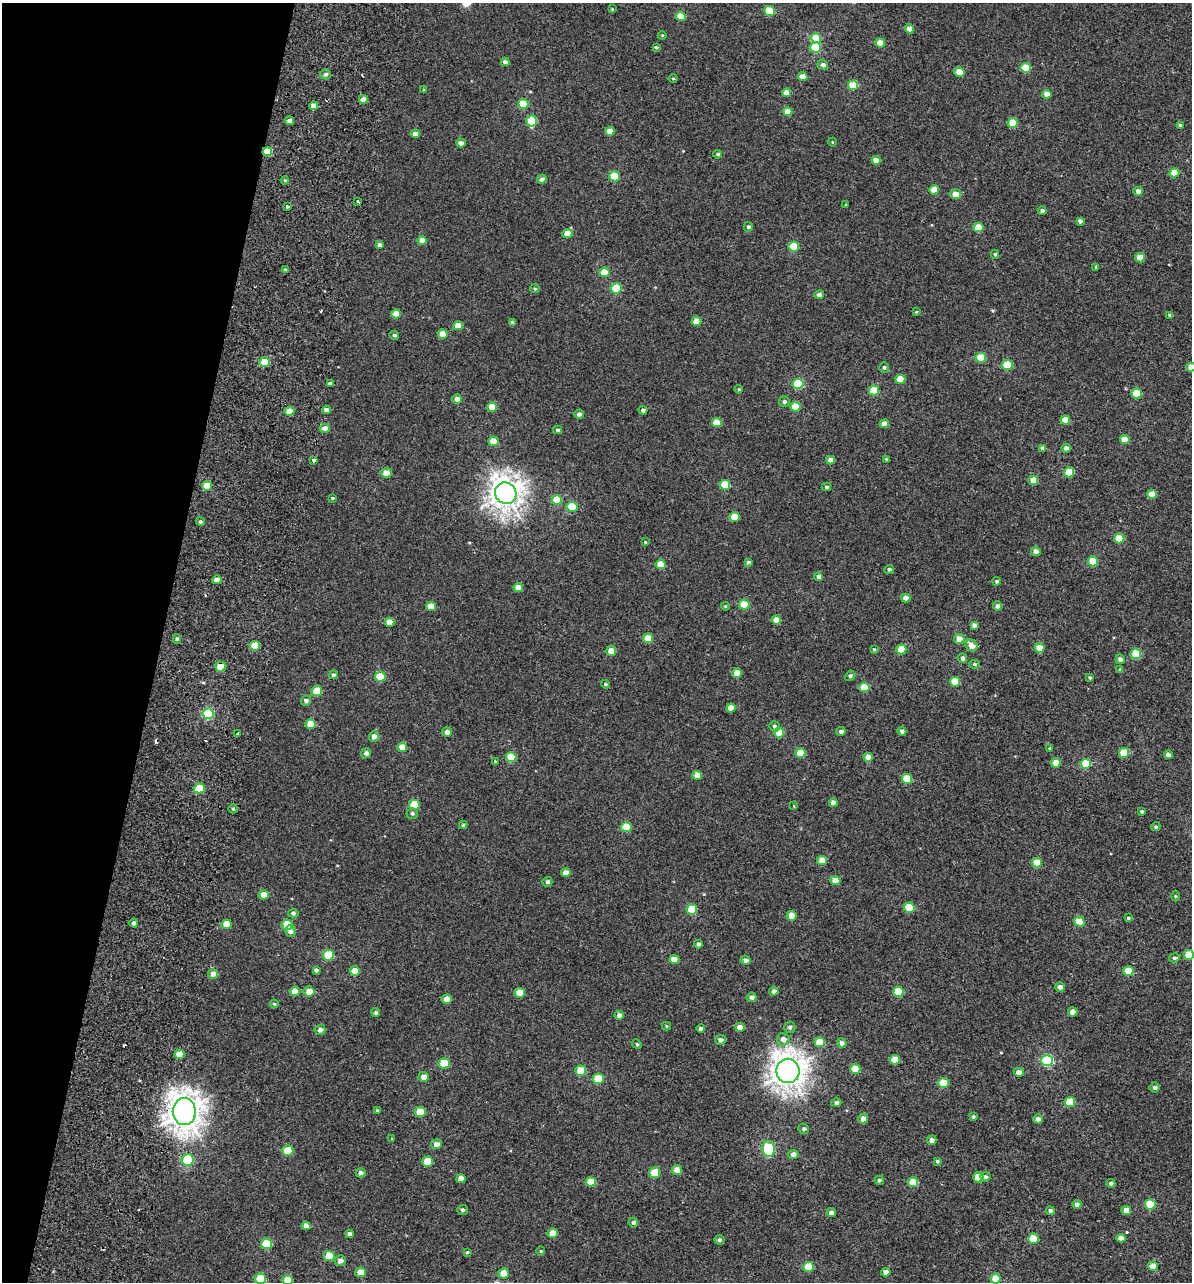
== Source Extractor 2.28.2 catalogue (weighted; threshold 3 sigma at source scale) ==
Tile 9 of 4 x 4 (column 1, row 3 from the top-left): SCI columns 400-1589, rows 1441-2720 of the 5614 x 5431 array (HDU 1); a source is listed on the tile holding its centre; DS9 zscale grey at full resolution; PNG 1194 x 1284 px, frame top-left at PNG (2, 3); each listed source drawn as its Kron ellipse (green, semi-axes under 4 px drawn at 4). Shown black and unused: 13% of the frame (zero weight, under 2 of 3 exposures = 11% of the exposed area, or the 3 px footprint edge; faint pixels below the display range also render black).
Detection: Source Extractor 2.28.2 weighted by HDU 2 'WHT'; one run over the whole footprint, this tile lists its part. Background -4.53e-05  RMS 0.0051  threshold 0.0228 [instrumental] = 3 sigma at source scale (4.5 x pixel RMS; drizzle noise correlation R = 1.50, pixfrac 1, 0.0396/0.0396 arcsec/px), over >= 5 px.
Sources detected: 311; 6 cosmic-ray / hot-pixel residue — neither listed nor drawn; the other 305 listed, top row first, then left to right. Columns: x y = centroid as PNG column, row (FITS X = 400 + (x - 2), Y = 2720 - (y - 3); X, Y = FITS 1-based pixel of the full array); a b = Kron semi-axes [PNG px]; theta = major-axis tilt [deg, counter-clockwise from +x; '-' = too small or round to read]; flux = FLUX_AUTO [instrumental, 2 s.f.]
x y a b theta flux
612 9 3 3 - 0.36
769 11 5 5 - 15
681 16 5 4 - 7.2
909 29 4 4 - 3.7
662 35 4 3 - 0.41
816 38 5 5 - 9.2
880 43 5 4 - 6.5
656 47 3 3 - 0.58
815 47 5 5 - 22
505 62 4 4 - 1.6
823 65 5 5 - 1.6
1026 68 5 5 - 12
959 72 5 4 - 7
326 74 5 5 - 1.4
803 77 5 4 - 5.3
673 78 4 3 - 0.42
853 85 5 5 - 13
424 90 4 3 - 0.77
786 93 4 4 - 4
1047 94 4 4 - 4.7
363 99 4 4 - 3.7
523 104 5 5 - 10
314 106 4 4 - 4.9
788 112 4 4 - 5.5
289 121 4 4 - 2.5
531 121 6 5 - 15
1013 123 5 5 - 11
1180 125 4 3 - 0.68
610 131 5 4 - 5.3
415 134 4 4 - 2.8
832 142 4 3 - 0.38
461 143 5 4 - 2
267 152 5 4 - 11
718 154 4 4 - 0.86
876 160 4 4 - 4.6
1174 173 5 4 - 7.2
614 176 5 5 - 12
542 179 5 4 - 1.5
285 180 4 3 - 0.52
934 190 5 4 - 5
1138 191 4 4 - 2.2
956 194 5 5 - 4.7
357 201 3 3 - 3.7
846 205 3 3 - 0.41
288 207 4 3 - 2
1042 211 4 4 - 1.4
1080 221 4 4 - 1.6
748 227 5 4 - 1.1
978 227 5 4 - 9.8
567 234 5 4 - 5.9
422 240 4 4 - 3.1
379 245 4 4 - 1.5
794 246 5 5 - 15
995 254 4 4 - 0.67
1140 258 5 4 - 6
1096 267 4 3 - 0.49
285 270 4 3 - 0.82
604 272 5 5 - 9.4
616 288 5 5 - 23
535 289 5 4 - 0.55
819 295 5 4 - 2.1
916 312 4 3 - 0.42
396 314 5 4 - 4.9
1170 315 4 3 - 0.75
696 321 5 4 - 5.5
512 322 4 4 - 1.1
458 326 5 4 - 5.6
443 334 5 4 - 4.1
394 335 5 4 - 0.99
981 358 5 5 - 13
265 362 5 4 - 12
1007 365 5 5 - 12
884 367 5 5 - 0.9
1191 367 4 4 - 4.1
900 379 5 4 - 9.7
330 383 4 3 - 8.6
798 384 5 5 - 24
739 389 4 3 - 0.48
874 391 5 5 - 12
1137 393 5 5 - 12
457 399 5 4 - 2.9
784 401 5 5 - 1.1
492 407 5 4 - 6.9
795 407 5 4 - 8.9
326 410 4 4 - 2.5
643 410 4 4 - 1.4
289 411 5 4 - 7.5
579 414 5 4 - 1.6
1065 420 5 4 - 7.2
717 422 5 4 - 7.7
884 424 4 4 - 3.6
325 428 5 4 - 3
557 430 4 4 - 0.83
1125 439 5 4 - 6.4
493 441 5 4 - 6.9
1043 448 4 4 - 2.2
1066 448 4 4 - 1.8
886 459 4 4 - 0.52
314 460 4 3 - 6.3
831 460 4 4 - 2.9
1069 472 5 5 - 14
386 473 5 5 - 4.2
1033 480 5 4 - 5.5
725 485 5 5 - 11
207 486 5 4 - 9.7
826 487 4 4 - 0.78
506 493 11 10 - 420
1152 494 5 4 - 6.6
332 498 4 3 - 0.46
557 500 5 5 - 11
572 507 5 5 - 15
734 517 5 5 - 5.9
200 522 4 4 - 0.83
1119 538 5 5 - 11
645 542 4 3 - 0.41
1036 551 5 4 - 1.6
1093 561 5 5 - 12
748 562 4 3 - 0.74
661 564 5 5 - 8.2
889 569 5 4 - 0.89
819 577 4 4 - 1.7
217 580 5 4 - 3.2
997 581 4 3 - 0.69
518 588 4 4 - 4.4
906 598 4 4 - 2.7
744 605 5 5 - 12
431 606 5 4 - 6.9
725 606 4 4 - 0.48
998 606 4 4 - 1.8
776 620 5 4 - 5.3
389 622 5 4 - 5.6
974 625 4 4 - 1.4
648 638 5 5 - 8
177 639 5 4 - 0.9
959 639 5 5 - 4.1
255 646 5 4 - 12
971 646 6 5 - 3.6
1040 648 5 4 - 6.4
874 649 4 3 - 0.51
901 649 5 5 - 11
611 651 5 4 - 4.7
1136 654 5 5 - 14
963 658 5 4 - 1.5
1120 659 5 5 - 1.4
975 664 5 4 - 0.86
220 667 5 5 - 11
1120 669 4 3 - 0.52
737 673 5 4 - 5.1
333 675 4 4 - 1
850 676 6 4 40 0.94
380 677 5 5 - 13
1090 677 3 3 - 0.55
955 682 5 5 - 11
605 684 4 3 - 0.66
864 687 5 5 - 9.9
317 691 5 5 - 12
306 701 5 5 - 1.4
731 708 4 4 - 4.3
208 714 5 5 - 39
310 724 5 5 - 6.6
774 726 5 5 - 1.2
902 731 4 4 - 1.4
447 732 5 4 - 2.1
841 732 4 4 - 1.8
779 733 5 5 - 12
238 734 3 3 - 1.4
374 736 5 5 - 2.5
402 747 5 4 - 5.6
1050 748 4 3 - 0.39
366 753 5 5 - 1.7
800 753 5 5 - 7.6
1124 753 5 5 - 13
1168 755 4 4 - 2.4
511 757 5 5 - 13
868 757 4 4 - 3.6
495 761 3 3 - 0.45
1056 763 5 4 - 5
1086 764 5 5 - 15
697 775 5 4 - 5.4
907 779 5 5 - 10
199 788 5 5 - 15
833 803 4 4 - 3.2
414 805 5 5 - 11
794 806 4 2 - 0.35
233 809 5 4 - 0.78
1142 811 3 3 - 0.64
412 813 5 5 - 1.1
463 825 4 4 - 0.61
626 827 5 5 - 14
1156 827 5 4 - 0.65
822 860 5 4 - 5.5
1037 863 5 5 - 9.8
566 873 5 4 - 3.9
835 881 5 4 - 5.1
547 882 5 5 - 0.98
264 895 5 4 - 4.4
1175 896 5 3 - 0.5
909 908 5 5 - 14
692 909 5 5 - 15
293 913 5 4 - 1.1
791 916 5 5 - 4.1
1128 918 4 4 - 0.56
1079 922 5 5 - 8.2
134 923 4 4 - 1.5
226 924 5 5 - 8.1
287 925 5 5 - 12
290 931 5 5 - 1.9
698 944 4 4 - 1.4
328 955 5 5 - 17
1189 955 5 5 - 7.5
1174 958 5 4 - 0.84
674 959 5 4 - 5.3
746 960 5 4 - 1.7
316 970 4 3 - 1
355 971 5 5 - 6.7
1128 971 5 5 - 12
213 974 5 4 - 3
1060 987 5 4 - 2
295 991 5 5 - 6.1
309 991 5 5 - 5
774 991 4 4 - 1.9
898 992 5 5 - 14
520 993 5 5 - 7.1
752 997 5 5 - 1.7
447 999 5 4 - 3.9
274 1004 4 4 - 0.51
1073 1012 5 4 - 4.6
376 1013 4 4 - 0.91
619 1015 5 4 - 1.8
666 1026 4 4 - 0.48
740 1027 5 4 - 3.3
790 1027 5 5 - 1.1
701 1028 4 4 - 1.6
320 1030 5 5 - 1.7
783 1039 6 6 - 2.9
720 1040 5 5 - 1.7
820 1042 5 5 - 11
842 1043 5 4 - 1.6
637 1044 5 4 - 0.65
179 1054 5 4 - 6
895 1060 5 5 - 9
1047 1060 6 5 - 43
444 1063 5 5 - 12
855 1069 5 5 - 8.6
581 1071 5 5 - 12
788 1071 12 11 - 480
1019 1072 5 4 - 3.3
424 1077 5 5 - 3.6
598 1079 5 5 - 11
943 1083 5 5 - 13
1155 1088 5 5 - 0.98
1070 1102 5 5 - 16
836 1103 5 4 - 1.4
377 1110 4 3 - 0.46
184 1112 13 11 90 540
420 1112 5 5 - 11
973 1117 4 3 - 0.74
863 1119 5 5 - 3.1
1038 1119 4 4 - 2
804 1129 5 5 - 0.91
391 1139 3 2 - 0.36
932 1140 5 4 - 2
436 1144 5 5 - 2.4
769 1149 8 6 -83 40
288 1151 5 5 - 13
793 1154 5 4 - 2
187 1160 6 5 - 22
937 1161 4 3 - 0.75
427 1162 5 5 - 10
677 1170 5 5 - 4
361 1173 5 4 - 1.4
655 1173 6 5 - 11
978 1177 5 5 - 8.2
985 1177 5 5 - 0.81
461 1179 4 4 - 3.1
879 1180 4 4 - 0.86
591 1182 5 4 - 7.6
913 1182 5 5 - 10
1111 1183 4 4 - 1.2
1077 1204 4 4 - 1.9
1150 1204 5 5 - 15
462 1210 5 5 - 1
1126 1210 5 4 - 4.9
1050 1211 4 4 - 1
831 1213 5 4 - 2.1
633 1223 5 4 - 1
306 1226 4 4 - 2.9
553 1233 5 4 - 5.5
349 1234 4 4 - 1.5
1121 1238 4 4 - 2.9
1033 1239 5 5 - 13
719 1240 5 5 - 1.1
266 1244 5 5 - 15
541 1251 4 4 - 0.52
467 1252 4 3 - 0.59
329 1256 5 5 - 12
340 1260 5 5 - 2.5
1153 1266 5 4 - 6
809 1267 5 5 - 13
361 1272 5 5 - 4.4
886 1272 4 4 - 2.8
503 1273 5 5 - 5.2
260 1278 5 5 - 11
995 1279 5 5 - 8.8
288 1280 5 5 - 8.8
Overlapping masked pixels (flux is a lower limit): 5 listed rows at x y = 267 152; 314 460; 220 667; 208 714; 184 1112
Isophote crosses this tile's border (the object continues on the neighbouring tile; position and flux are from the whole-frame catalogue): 3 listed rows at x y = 1191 367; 1189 955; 288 1280